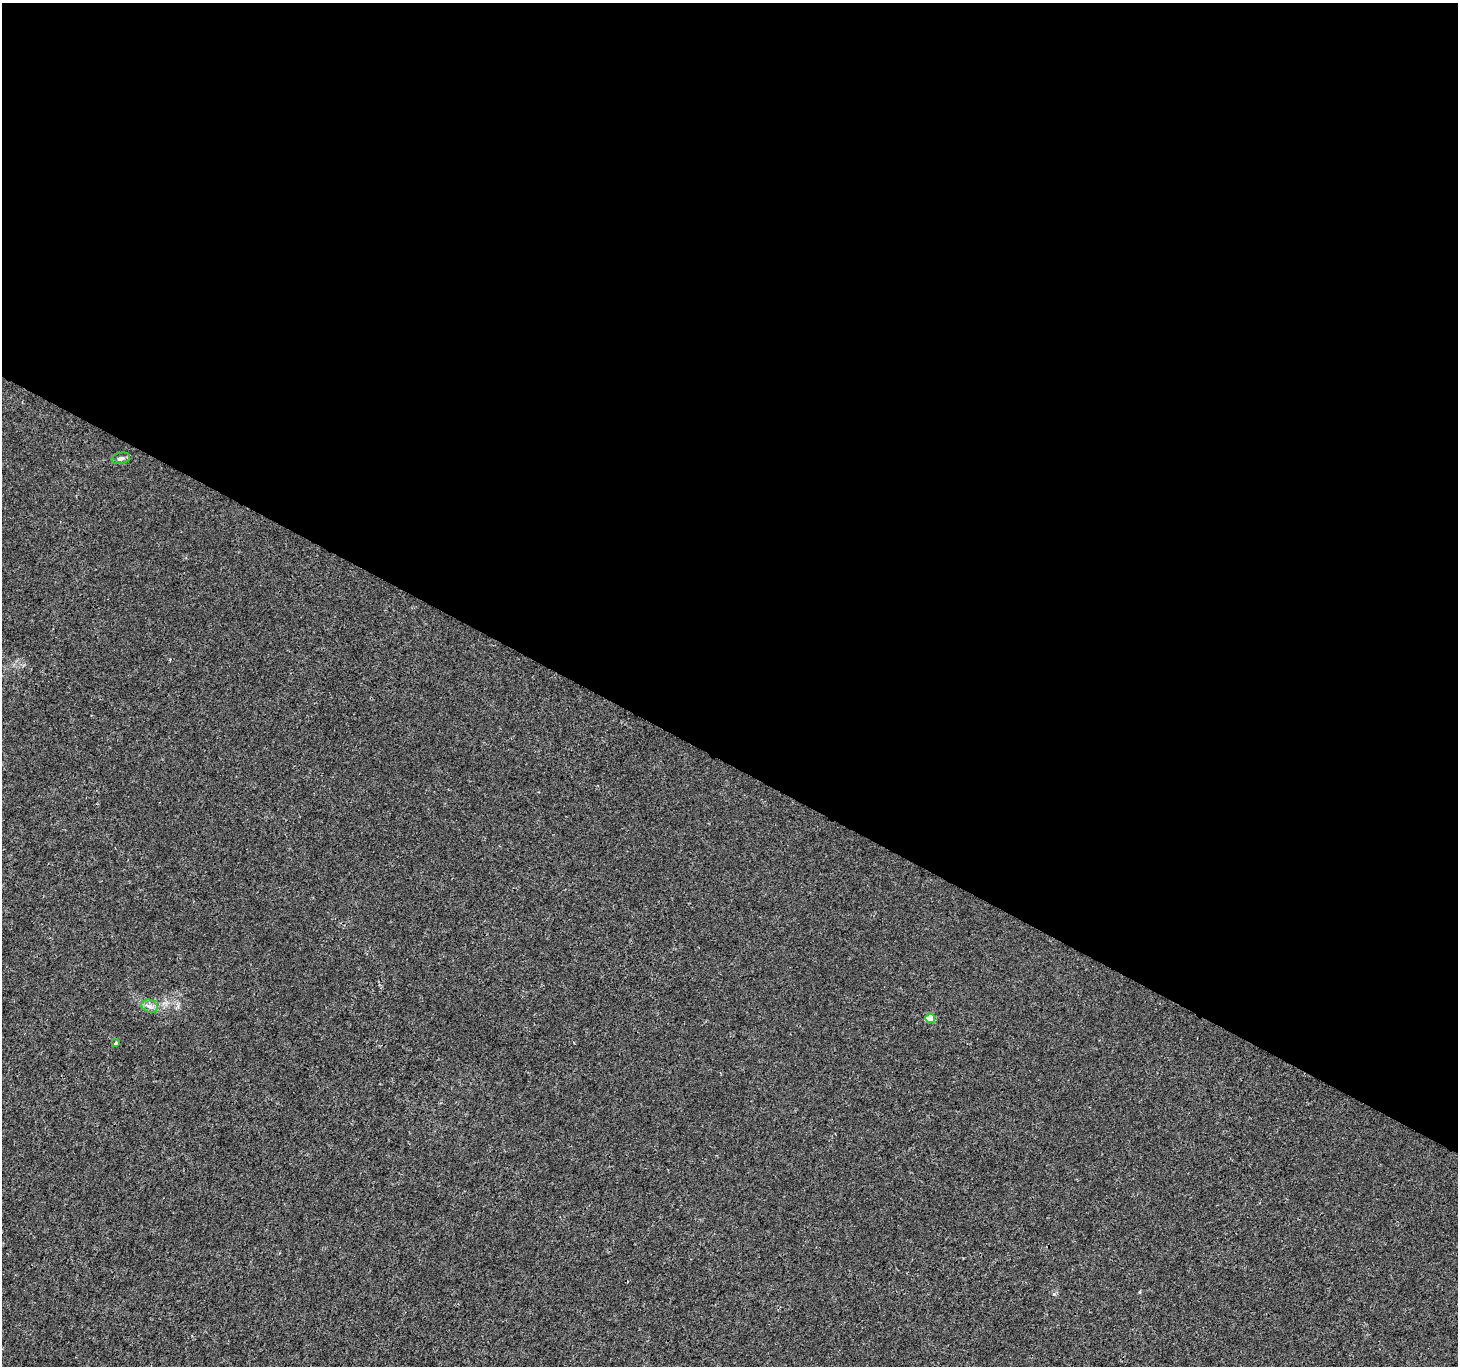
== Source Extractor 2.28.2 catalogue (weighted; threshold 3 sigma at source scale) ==
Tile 3 of 4 x 4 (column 3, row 1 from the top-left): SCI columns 2911-4366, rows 4288-5651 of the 5829 x 5912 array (HDU 1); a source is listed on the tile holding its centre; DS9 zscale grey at full resolution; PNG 1460 x 1368 px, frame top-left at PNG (2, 3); each listed source drawn as its Kron ellipse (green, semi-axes under 4 px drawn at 4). Shown black and unused: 56% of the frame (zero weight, under 3 of 4 exposures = <1% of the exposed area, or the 3 px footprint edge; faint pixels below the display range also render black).
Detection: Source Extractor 2.28.2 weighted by HDU 2 'WHT'; one run over the whole footprint, this tile lists its part. Background 0.00177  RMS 0.0021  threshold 0.00935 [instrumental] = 3 sigma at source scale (4.5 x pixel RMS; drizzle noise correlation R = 1.50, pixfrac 1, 0.0396/0.0396 arcsec/px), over >= 5 px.
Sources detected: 4; all 4 listed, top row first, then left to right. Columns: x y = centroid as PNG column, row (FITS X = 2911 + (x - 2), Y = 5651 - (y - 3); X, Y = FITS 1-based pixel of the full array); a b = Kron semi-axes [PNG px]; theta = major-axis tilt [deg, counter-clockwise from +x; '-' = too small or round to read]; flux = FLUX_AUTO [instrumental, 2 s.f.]
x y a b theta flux
121 458 9 5 9 0.65
150 1006 8 6 -20 0.84
930 1018 5 5 - 3.2
116 1043 3 3 - 0.29